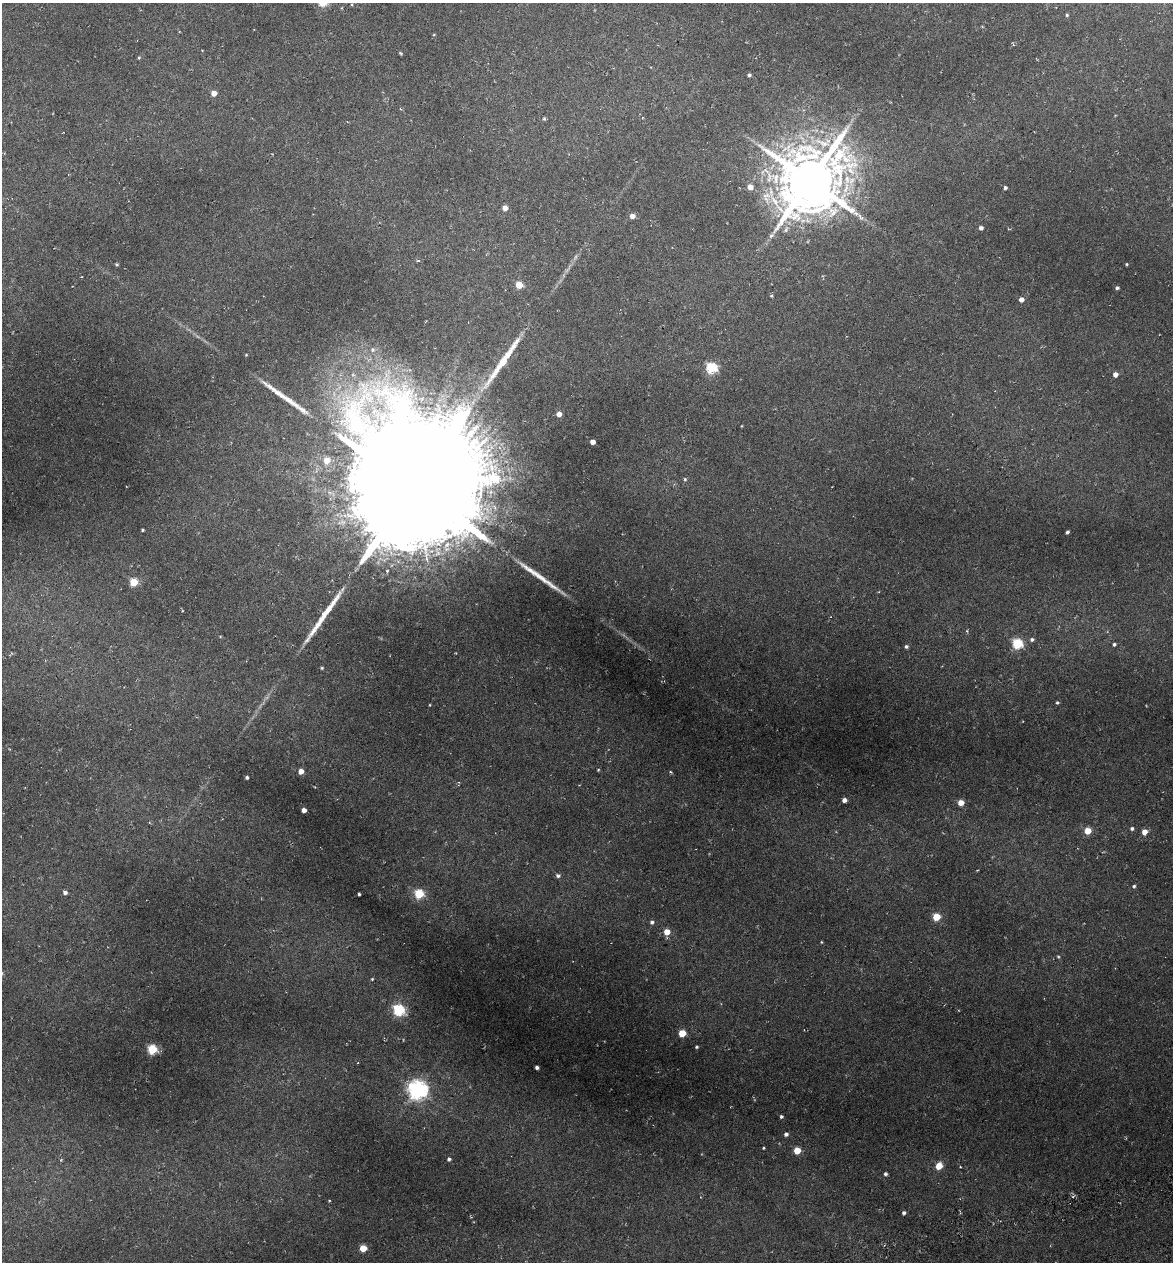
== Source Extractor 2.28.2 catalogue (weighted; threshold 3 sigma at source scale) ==
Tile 6 of 4 x 4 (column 2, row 2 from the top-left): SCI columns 1315-2485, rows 2598-3857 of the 4922 x 5194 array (HDU 1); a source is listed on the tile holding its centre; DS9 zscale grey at full resolution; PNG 1175 x 1264 px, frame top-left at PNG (2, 3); no overlay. Nothing masked; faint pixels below the display range render black.
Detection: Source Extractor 2.28.2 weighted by HDU 2 'WHT'; one run over the whole footprint, this tile lists its part. Background 0.045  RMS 0.0048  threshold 0.0197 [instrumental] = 3 sigma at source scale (4.09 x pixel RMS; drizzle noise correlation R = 1.36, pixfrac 0.8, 0.0396/0.0396 arcsec/px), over >= 5 px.
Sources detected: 81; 1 cosmic-ray / hot-pixel residue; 5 long thin detections or spike segments (spike, bleed or trail) — not listed; the other 75 listed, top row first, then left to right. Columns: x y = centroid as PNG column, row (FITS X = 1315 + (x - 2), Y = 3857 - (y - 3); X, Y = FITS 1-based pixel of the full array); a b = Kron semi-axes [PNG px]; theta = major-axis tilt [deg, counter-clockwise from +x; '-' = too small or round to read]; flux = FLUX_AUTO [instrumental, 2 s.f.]
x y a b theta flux
1067 15 4 3 - 0.6
139 57 4 4 - 0.47
749 75 4 3 - 0.84
214 93 4 4 - 4
544 118 5 4 - 0.63
810 180 22 20 40 2700
750 187 5 5 - 3.9
1005 188 4 3 - 0.92
505 208 4 4 - 3.3
632 216 5 4 - 3.4
981 228 4 4 - 1.6
786 229 11 6 56 1.9
418 261 5 3 - 0.46
117 264 6 3 -8 0.52
1127 264 3 2 - 0.48
519 285 5 5 - 11
1117 288 3 3 - 1
771 296 4 4 - 0.48
1021 299 5 4 - 2.7
373 350 6 6 - 1.1
246 355 3 3 - 0.36
712 368 6 5 - 39
1115 374 4 4 - 3
559 414 4 4 - 3.5
592 442 4 4 - 3.5
327 460 6 5 - 6.8
685 479 5 4 - 0.57
414 487 51 48 68 16000
143 530 3 2 - 0.49
1067 532 4 3 - 0.89
134 582 5 5 - 16
220 636 5 3 - 0.35
1032 639 5 5 - 1.1
1017 644 5 5 - 35
1114 644 5 4 - 0.75
906 646 5 5 - 0.87
322 668 4 4 - 0.5
1057 702 4 4 - 0.6
430 705 3 2 - 0.3
598 770 4 3 - 0.39
301 771 4 4 - 4.2
247 777 3 3 - 0.9
844 800 4 4 - 2.2
961 803 5 4 - 5
304 810 4 4 - 2.9
1132 828 5 5 - 0.93
1087 831 5 5 - 8.5
1144 832 5 4 - 4.4
558 876 6 5 - 1.1
1134 886 5 4 - 0.66
65 893 4 4 - 1.4
359 894 3 3 - 0.62
419 894 5 5 - 28
936 917 5 5 - 13
652 922 5 5 - 1.1
667 932 5 5 - 6.6
821 942 4 3 - 0.34
1058 957 4 4 - 0.44
372 979 4 4 - 0.41
399 1010 6 5 - 50
682 1033 5 5 - 12
696 1047 3 3 - 0.56
152 1049 5 5 - 27
537 1067 4 3 - 1.1
417 1090 7 7 - 230
781 1117 4 4 - 0.77
786 1134 4 4 - 1.3
763 1148 3 2 - 0.42
797 1151 5 5 - 9.2
449 1159 3 3 - 1.1
939 1166 5 4 - 8.6
885 1174 4 4 - 1
329 1201 4 2 - 0.32
904 1213 4 3 - 0.87
363 1248 5 5 - 10